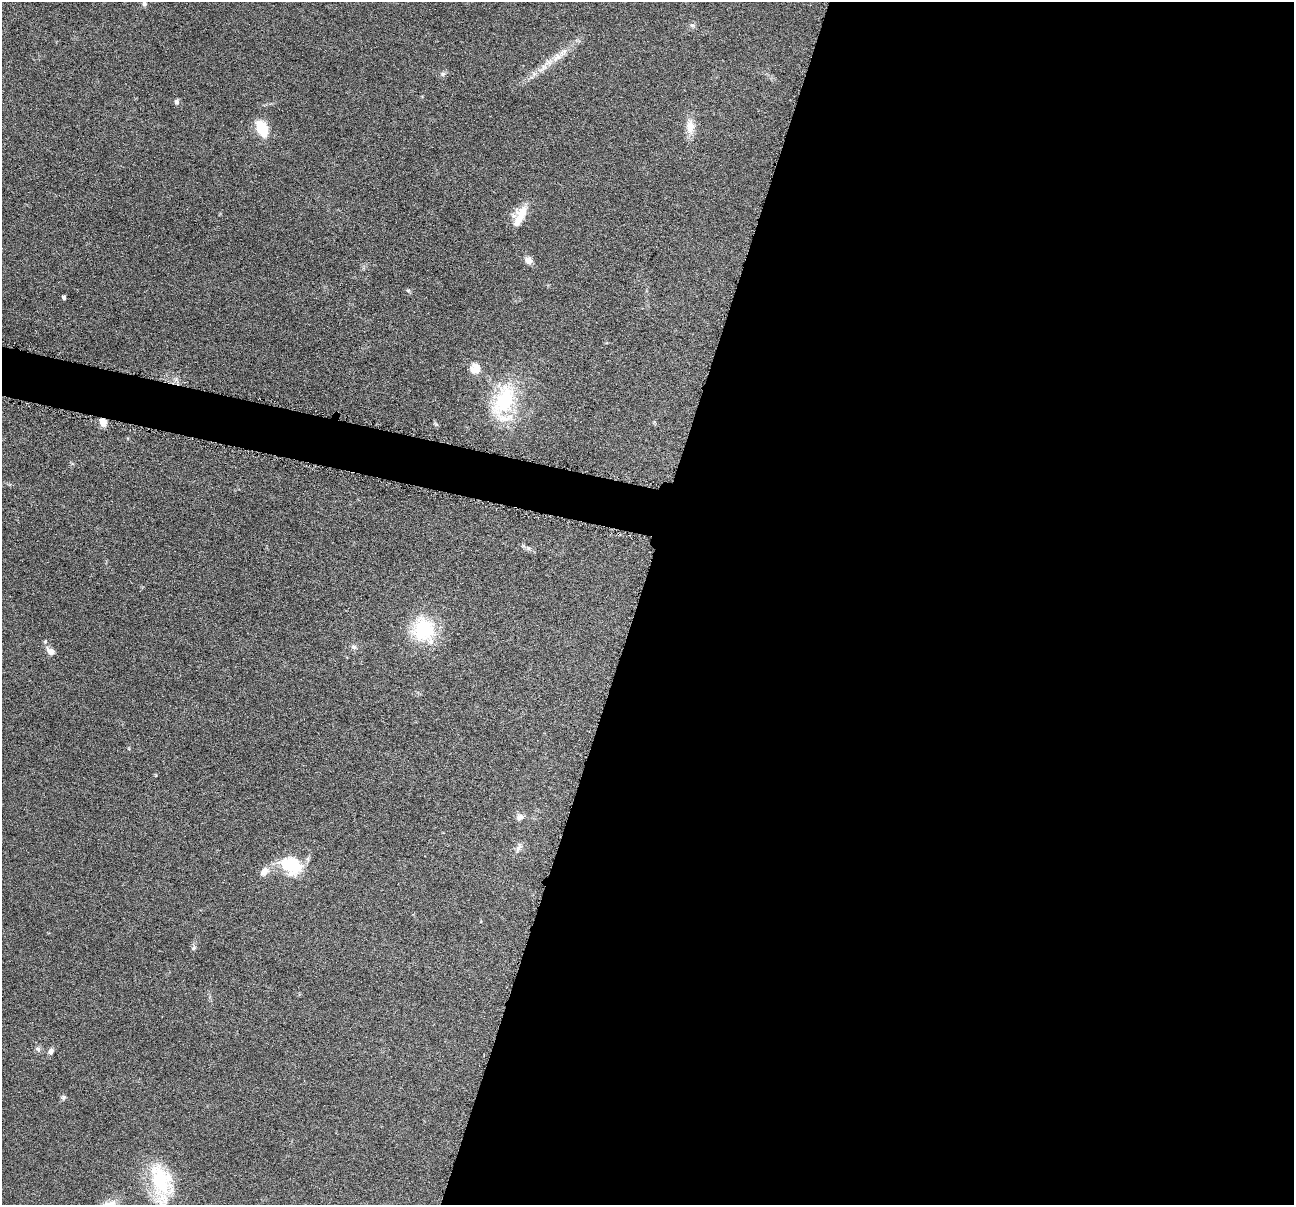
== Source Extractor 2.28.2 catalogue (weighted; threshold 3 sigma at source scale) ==
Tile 12 of 4 x 4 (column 4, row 3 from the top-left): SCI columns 3885-5176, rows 1458-2660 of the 5181 x 5198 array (HDU 1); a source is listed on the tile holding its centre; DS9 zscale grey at full resolution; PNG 1296 x 1207 px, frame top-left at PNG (2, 2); no overlay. Shown black and unused: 53% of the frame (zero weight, under 4 of 8 exposures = <1% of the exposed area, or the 3 px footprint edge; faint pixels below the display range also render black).
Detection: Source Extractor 2.28.2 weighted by HDU 2 'WHT'; one run over the whole footprint, this tile lists its part. Background 0.0374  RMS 0.0039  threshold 0.0159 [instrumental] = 3 sigma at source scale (4.09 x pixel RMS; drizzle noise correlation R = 1.36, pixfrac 0.8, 0.05/0.05 arcsec/px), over >= 5 px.
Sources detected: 29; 2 inside a brighter listed object's ellipse — not listed separately; the other 27 listed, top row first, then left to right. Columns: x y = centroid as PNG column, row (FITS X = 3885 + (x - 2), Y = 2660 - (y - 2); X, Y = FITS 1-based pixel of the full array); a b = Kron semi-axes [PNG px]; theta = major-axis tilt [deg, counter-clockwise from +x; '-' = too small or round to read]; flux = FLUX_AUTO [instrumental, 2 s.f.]
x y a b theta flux
144 4 7 7 - 0.99
692 25 9 4 -1 0.71
543 68 21 7 36 4
443 74 7 5 21 0.85
177 102 7 6 - 0.89
690 127 19 12 -88 4.4
262 128 17 10 -66 10
522 212 18 14 11 5.5
528 260 8 7 - 2.5
408 290 6 4 -1 0.51
64 297 4 3 - 0.88
475 368 12 12 - 4.7
504 400 47 27 68 28
103 422 10 7 -73 2.9
528 548 6 5 - 0.75
423 630 30 26 -66 22
354 647 8 6 -33 1
51 651 11 8 -36 2.5
520 817 10 8 33 1.4
519 847 16 5 67 1.3
291 866 30 21 -25 15
264 871 14 9 46 3
194 948 7 5 23 0.7
38 1049 8 6 -17 0.99
51 1051 9 6 57 1.4
63 1097 7 6 - 0.86
161 1180 44 27 -69 24
Overlapping masked pixels (flux is a lower limit): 1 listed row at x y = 103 422
Isophote crosses this tile's border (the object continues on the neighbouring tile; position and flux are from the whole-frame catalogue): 1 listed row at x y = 161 1180